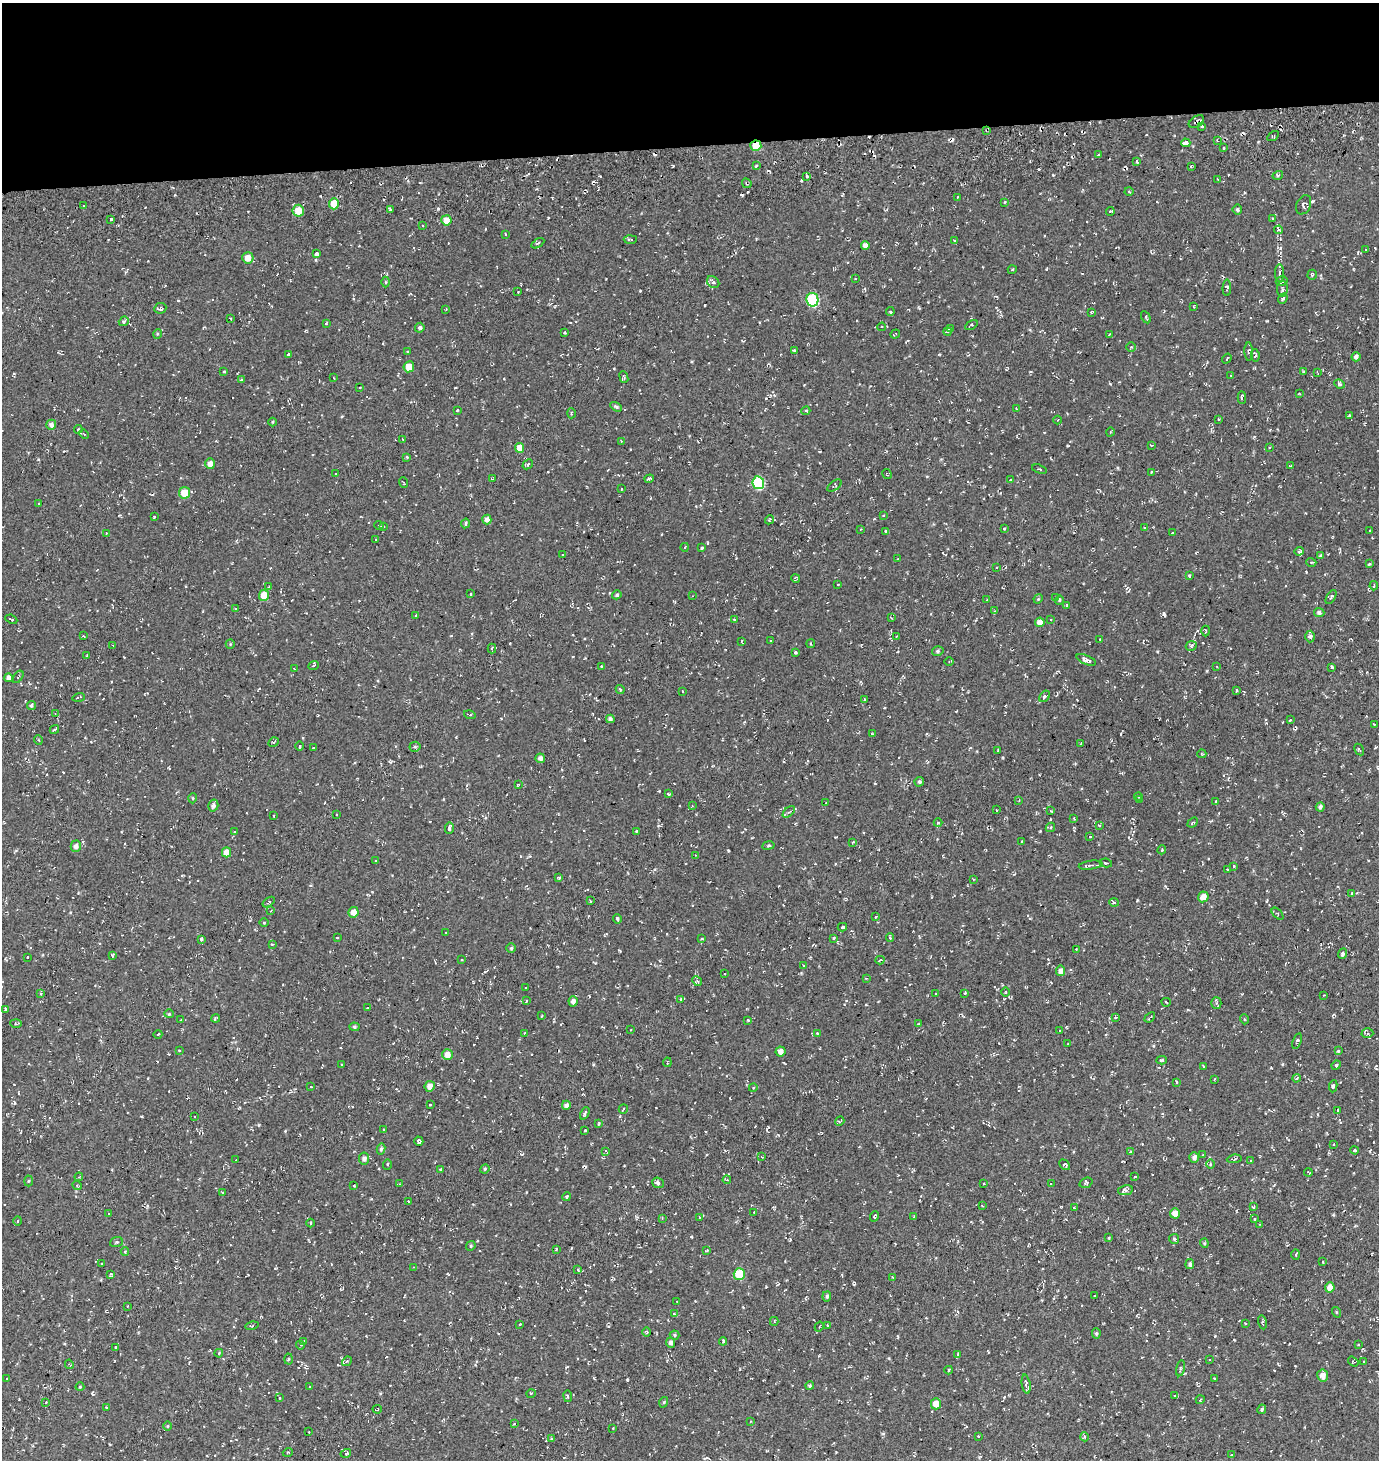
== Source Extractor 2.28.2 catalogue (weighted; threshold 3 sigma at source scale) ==
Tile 2 of 3 x 3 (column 2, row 1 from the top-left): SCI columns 1404-2780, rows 3046-4503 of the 4198 x 4559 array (HDU 1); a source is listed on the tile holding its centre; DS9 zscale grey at full resolution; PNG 1381 x 1462 px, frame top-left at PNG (2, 3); each listed source drawn as its Kron ellipse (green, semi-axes under 4 px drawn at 4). Shown black and unused: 10% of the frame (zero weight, under 3 of 4 exposures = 5% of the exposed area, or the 3 px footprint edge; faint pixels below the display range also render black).
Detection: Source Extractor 2.28.2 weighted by HDU 2 'WHT'; one run over the whole footprint, this tile lists its part. Background 0.00417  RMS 0.0048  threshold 0.0217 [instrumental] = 3 sigma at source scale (4.5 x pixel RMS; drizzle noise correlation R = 1.50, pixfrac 1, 0.0396/0.0396 arcsec/px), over >= 5 px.
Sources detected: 529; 47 cosmic-ray / hot-pixel residue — neither listed nor drawn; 6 inside a brighter listed object's ellipse — not listed separately; the other 476 listed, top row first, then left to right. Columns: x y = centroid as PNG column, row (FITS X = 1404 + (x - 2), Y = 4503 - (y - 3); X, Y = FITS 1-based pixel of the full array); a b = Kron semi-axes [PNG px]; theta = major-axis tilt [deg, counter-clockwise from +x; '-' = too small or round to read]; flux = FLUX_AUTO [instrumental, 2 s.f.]
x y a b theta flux
1196 122 8 5 34 1.5
1202 126 3 3 - 0.86
987 130 3 3 - 0.66
1273 136 6 2 30 0.53
1217 140 3 2 - 0.39
1186 143 5 3 - 3.2
756 146 5 5 - 7.1
1224 148 3 2 - 0.56
1099 155 3 3 - 0.94
1137 161 4 3 - 0.62
756 166 3 3 - 1.4
1191 166 3 2 - 0.55
1278 175 5 3 - 0.57
807 176 3 2 - 0.78
1218 179 3 3 - 0.48
747 183 5 3 - 0.58
1129 192 4 3 - 0.4
957 197 3 2 - 0.43
1005 202 4 3 - 0.38
334 204 5 5 - 7
1304 205 10 7 66 1.7
83 206 3 2 - 0.35
391 209 3 3 - 1.3
1237 210 5 5 - 0.82
298 211 6 5 - 6.4
1110 211 4 2 - 0.46
1272 218 3 3 - 0.71
111 219 3 3 - 2.1
446 220 5 5 - 4.1
423 226 3 2 - 0.33
1279 230 4 3 - 0.91
505 234 3 2 - 0.34
630 239 6 3 3 0.74
954 240 4 2 - 0.41
538 243 7 3 31 0.53
865 245 4 4 - 2.4
1366 250 3 2 - 0.3
316 254 3 3 - 1.6
248 258 6 5 - 4.3
1012 270 4 3 - 0.37
1280 273 9 3 90 0.94
1312 275 5 4 - 0.82
855 278 2 2 - 0.36
1282 281 6 4 15 1.1
386 282 5 3 - 0.44
713 282 7 5 -43 1.1
1227 288 8 4 89 0.7
1282 289 8 5 88 1.9
518 292 3 2 - 0.53
1283 299 6 4 51 0.79
812 300 7 6 - 38
1194 306 3 2 - 0.35
160 308 6 5 - 1.4
446 309 2 2 - 0.32
890 312 4 3 - 0.52
1091 312 3 3 - 0.57
1146 317 7 2 -62 0.55
231 319 3 2 - 0.37
124 321 5 4 - 0.98
326 323 3 2 - 0.39
971 325 7 4 29 0.8
882 327 4 3 - 0.53
420 328 5 4 - 1.2
950 329 4 3 - 0.81
565 332 3 2 - 0.55
947 332 4 3 - 0.43
157 334 5 3 - 0.45
895 334 5 2 - 0.49
1109 335 3 2 - 0.35
1131 347 5 5 - 0.62
794 350 3 3 - 0.66
1249 351 9 4 -87 0.89
408 352 3 2 - 0.4
288 354 3 3 - 0.75
1255 355 6 3 -84 0.94
1356 357 4 4 - 1.6
1227 359 5 2 - 0.32
409 367 5 5 - 5.2
224 371 4 3 - 0.35
1304 372 3 2 - 0.57
1317 372 4 3 - 0.46
1231 375 3 3 - 0.53
624 377 6 3 -69 0.7
334 378 3 2 - 0.32
241 379 4 3 - 0.61
1340 384 5 4 - 1
360 387 2 2 - 0.39
1299 394 3 2 - 0.41
1242 397 6 3 -89 1.2
616 407 6 4 -31 0.84
1016 408 3 3 - 0.29
457 410 3 2 - 0.45
806 411 4 3 - 0.66
571 413 5 3 - 0.5
1349 415 4 3 - 0.51
1219 419 3 2 - 0.5
1057 420 4 3 - 0.39
273 422 4 3 - 0.44
51 425 5 5 - 2
78 429 4 3 - 0.42
1110 432 4 3 - 0.4
84 434 5 3 - 0.47
403 439 3 3 - 0.52
621 441 3 3 - 0.3
1151 445 4 3 - 0.45
1269 447 3 3 - 0.52
520 448 5 4 - 4.6
407 457 4 3 - 0.45
210 464 5 5 - 2.7
528 464 5 4 - 0.92
1290 466 3 2 - 0.44
1039 469 8 3 -17 0.58
1151 472 3 2 - 0.62
336 473 2 2 - 0.35
887 474 5 2 - 0.31
493 478 3 2 - 0.34
649 479 4 3 - 0.89
1010 480 4 3 - 0.6
403 482 5 2 - 0.43
758 483 6 5 - 32
835 486 8 4 34 0.88
622 489 3 2 - 0.59
184 493 5 5 - 8.2
38 504 3 2 - 0.4
883 516 4 2 - 0.32
154 517 3 3 - 0.59
487 520 5 4 - 2.1
769 520 4 3 - 0.63
466 523 5 4 - 0.86
379 525 5 3 - 0.44
383 527 3 3 - 0.69
1144 527 3 2 - 0.75
860 529 3 2 - 0.32
1004 529 3 3 - 0.75
1370 530 3 2 - 0.31
885 531 3 2 - 0.68
106 533 2 2 - 0.3
1172 533 3 3 - 0.63
376 540 3 2 - 0.36
685 547 4 3 - 0.36
702 548 3 3 - 0.5
1299 551 4 4 - 0.75
563 555 4 3 - 0.41
1321 556 3 3 - 0.89
898 559 3 3 - 0.52
1311 562 5 3 - 0.48
1369 564 4 3 - 0.61
997 567 3 2 - 0.36
1189 576 3 2 - 0.38
796 578 4 4 - 0.55
838 584 3 3 - 0.56
1374 586 4 2 - 0.37
268 587 4 2 - 0.44
471 594 3 2 - 0.38
264 595 5 5 - 6.3
617 595 5 4 - 0.79
692 596 3 2 - 0.27
1331 597 8 3 58 0.67
1055 598 4 2 - 0.5
1038 599 5 4 - 0.44
987 600 3 2 - 0.45
1059 600 5 4 - 0.58
1066 606 3 2 - 0.81
235 608 3 2 - 0.33
995 611 4 3 - 0.55
1319 612 5 4 - 1.3
416 615 3 2 - 0.39
891 618 3 3 - 0.37
11 619 6 2 -24 0.42
734 619 3 2 - 0.38
1050 619 2 2 - 0.44
1040 622 5 4 - 3.3
1206 631 5 3 - 0.44
83 636 4 2 - 0.33
897 637 3 3 - 0.57
1310 637 6 4 88 1.1
1100 639 3 2 - 0.38
770 640 3 2 - 0.53
741 641 4 2 - 0.68
230 644 5 4 - 0.55
811 644 4 2 - 0.52
113 646 3 2 - 0.38
1191 646 5 5 - 1
492 649 5 4 - 0.69
938 651 6 4 15 0.87
795 652 4 3 - 0.52
87 656 4 3 - 0.45
1086 660 10 4 -23 2.6
949 661 5 3 - 0.44
314 665 5 3 - 0.47
601 666 4 3 - 0.36
1217 667 4 3 - 0.37
1332 667 3 2 - 0.8
295 669 4 3 - 0.46
18 677 7 2 55 0.54
8 678 4 4 - 1.7
620 689 5 3 - 0.55
1237 690 4 3 - 0.55
682 691 2 2 - 0.3
1045 696 6 4 54 0.85
79 697 6 2 17 0.54
864 700 4 3 - 0.47
31 705 4 4 - 0.91
55 713 4 3 - 0.43
470 715 6 3 -17 0.64
610 719 4 4 - 1.1
1290 720 3 3 - 0.66
1374 724 3 3 - 0.48
54 729 5 2 - 0.78
872 734 3 3 - 0.34
38 740 5 3 - 0.46
274 742 5 3 - 0.53
1081 743 3 2 - 0.29
300 746 4 3 - 0.38
415 747 5 5 - 0.72
313 748 3 2 - 0.57
998 750 4 2 - 0.31
1359 750 6 2 -60 0.51
1202 754 4 3 - 0.42
540 758 5 4 - 1.8
919 782 5 4 - 0.86
518 785 4 2 - 0.56
668 794 4 3 - 0.73
1138 796 4 3 - 0.55
193 798 5 3 - 0.47
1019 800 3 2 - 0.36
1140 800 4 3 - 0.59
1216 801 4 2 - 0.44
826 803 3 2 - 0.32
213 806 6 5 - 1.5
692 806 3 3 - 0.4
1320 807 5 4 - 1.2
997 810 3 2 - 0.31
1051 811 4 3 - 0.39
789 812 7 3 44 0.76
336 815 2 2 - 0.47
274 816 3 2 - 0.42
1074 819 3 2 - 0.58
1193 822 6 4 42 0.79
938 823 4 4 - 0.47
1099 825 3 3 - 0.54
1050 827 5 3 - 0.54
449 828 6 3 89 1.6
636 831 4 2 - 0.32
234 832 4 2 - 0.42
1090 837 3 2 - 0.47
1022 841 3 2 - 0.31
853 842 4 3 - 0.34
768 845 6 3 10 0.56
76 846 5 5 - 1.8
1162 850 4 3 - 0.56
227 852 5 4 - 4
696 855 4 2 - 0.49
376 861 3 2 - 0.37
1106 863 6 4 -11 0.97
1091 865 12 3 8 1.2
1234 866 4 3 - 0.9
1227 870 4 3 - 0.78
559 878 3 3 - 0.7
973 879 3 2 - 0.35
1352 893 3 3 - 0.74
1203 897 5 5 - 3.4
590 901 3 2 - 0.49
269 902 7 3 34 0.52
1114 903 5 3 - 0.5
270 911 3 2 - 0.34
354 912 5 5 - 3.7
1277 914 7 4 -46 0.55
876 916 4 2 - 0.37
617 919 5 3 - 1.1
264 923 4 3 - 0.38
842 927 5 3 - 1.3
446 933 3 2 - 0.27
337 938 3 2 - 0.49
834 938 3 3 - 0.42
890 938 4 3 - 0.63
201 939 4 3 - 0.94
702 939 3 2 - 0.56
272 944 3 3 - 0.53
511 948 4 4 - 0.75
1076 949 2 2 - 0.31
1343 954 5 3 - 1.5
112 955 3 3 - 0.6
28 957 3 2 - 0.48
462 960 3 2 - 0.34
880 960 4 3 - 0.75
804 965 4 2 - 0.41
1061 971 5 4 - 2.4
725 974 3 2 - 0.34
866 978 4 3 - 0.45
697 981 5 4 - 0.65
526 988 3 2 - 0.32
1005 992 4 3 - 0.38
40 993 4 3 - 0.58
965 993 3 2 - 0.37
936 994 3 3 - 0.44
1324 995 3 2 - 0.3
681 999 3 3 - 0.54
526 1001 4 2 - 0.39
573 1001 5 4 - 2
1166 1002 4 2 - 0.44
1216 1003 6 5 - 0.84
367 1007 3 2 - 0.36
5 1009 3 2 - 0.55
169 1014 4 4 - 0.53
541 1016 3 2 - 0.32
1115 1017 3 2 - 0.58
1150 1017 6 2 42 0.55
216 1018 4 2 - 0.41
181 1019 3 2 - 0.34
1244 1019 5 3 - 0.43
748 1020 3 3 - 0.49
16 1023 6 2 -1 0.65
919 1024 3 3 - 0.47
354 1027 5 4 - 0.69
631 1029 2 2 - 0.3
1059 1031 3 2 - 0.38
525 1033 3 2 - 0.3
817 1033 3 3 - 0.52
1367 1033 6 5 - 1.1
158 1034 4 3 - 0.35
1297 1041 8 4 72 0.88
1068 1044 2 2 - 0.28
179 1050 3 2 - 0.57
1338 1051 4 4 - 0.6
780 1052 5 5 - 2.6
447 1055 5 5 - 3.2
1162 1060 5 4 - 0.86
667 1062 4 2 - 0.46
342 1064 3 2 - 0.43
1336 1065 5 4 - 0.52
1203 1066 4 2 - 0.32
1297 1078 4 3 - 0.86
1214 1079 2 2 - 0.39
1176 1082 4 2 - 0.53
430 1086 5 5 - 2.9
1333 1086 6 3 82 0.83
311 1087 3 2 - 0.34
753 1088 4 3 - 0.53
430 1105 3 3 - 0.66
566 1105 4 4 - 1.7
623 1109 5 2 - 0.44
1338 1110 4 3 - 0.54
585 1113 6 3 65 0.83
194 1117 2 2 - 0.37
840 1121 5 3 - 0.77
598 1124 3 2 - 0.52
383 1130 2 2 - 0.43
585 1130 3 2 - 0.4
419 1141 4 4 - 0.82
1334 1144 3 3 - 0.41
381 1149 5 4 - 0.88
1355 1150 4 3 - 0.58
606 1151 3 2 - 0.56
1130 1152 4 3 - 0.62
1203 1155 3 3 - 0.36
761 1156 3 2 - 0.43
1194 1157 5 5 - 1.5
364 1159 6 5 - 1.4
1234 1159 7 3 6 0.68
236 1160 3 2 - 0.39
1251 1161 3 3 - 0.43
1211 1164 4 3 - 0.51
388 1165 5 3 - 0.48
1064 1165 6 4 -48 0.76
440 1169 3 2 - 0.47
485 1169 5 4 - 0.58
1308 1172 4 2 - 0.6
79 1177 4 3 - 0.55
1135 1177 4 3 - 0.55
727 1180 4 3 - 0.54
28 1181 5 3 - 0.51
658 1183 6 5 - 0.87
984 1183 2 2 - 0.4
1086 1183 7 5 18 0.96
400 1184 3 3 - 0.46
1051 1184 4 3 - 0.73
77 1185 5 4 - 0.47
354 1186 3 2 - 0.37
1125 1190 7 5 12 1.1
223 1192 2 2 - 0.38
567 1197 4 4 - 0.82
409 1201 3 3 - 0.87
982 1205 3 2 - 0.34
1253 1207 3 2 - 0.46
1074 1208 3 3 - 0.41
754 1212 3 2 - 0.31
1175 1213 5 5 - 2.6
109 1214 3 2 - 0.41
914 1216 4 2 - 0.35
699 1217 3 3 - 0.4
874 1217 5 3 - 0.72
662 1218 3 3 - 0.35
1254 1219 3 3 - 0.61
18 1221 4 3 - 0.36
310 1223 4 3 - 0.36
1260 1224 3 2 - 0.3
1109 1238 4 3 - 0.41
1174 1239 5 5 - 0.69
116 1242 6 5 - 0.76
1204 1243 4 4 - 0.54
471 1246 5 4 - 0.62
556 1249 3 3 - 0.39
707 1250 4 2 - 0.34
125 1252 4 4 - 0.49
1296 1255 5 3 - 0.55
1323 1262 3 2 - 0.31
101 1264 3 2 - 0.36
1190 1264 5 4 - 0.98
413 1267 4 3 - 0.38
578 1270 4 2 - 0.41
111 1274 4 3 - 0.61
739 1274 5 5 - 14
892 1277 3 3 - 0.37
1330 1287 5 4 - 4.2
827 1296 5 4 - 1.1
1095 1296 3 2 - 0.36
677 1301 3 2 - 0.3
127 1306 3 2 - 0.33
1336 1312 5 3 - 0.44
674 1313 4 2 - 0.41
774 1321 4 3 - 0.68
1262 1322 7 3 -78 0.57
1245 1323 2 2 - 0.41
520 1324 3 2 - 0.33
828 1325 3 3 - 0.48
252 1326 6 3 14 0.48
819 1327 5 3 - 0.55
647 1332 5 3 - 0.5
1096 1333 5 4 - 0.8
675 1335 5 4 - 0.6
304 1341 4 3 - 0.73
723 1341 4 3 - 0.72
670 1343 5 4 - 1.5
300 1345 4 3 - 0.42
1358 1345 4 3 - 0.39
115 1347 3 3 - 0.74
219 1353 4 3 - 0.42
958 1354 4 3 - 1.4
288 1359 5 3 - 0.53
1210 1359 2 2 - 0.32
347 1361 5 4 - 0.66
1353 1361 6 3 -35 0.67
1364 1361 4 2 - 0.32
69 1364 5 3 - 0.39
1180 1368 8 4 77 1
949 1370 4 3 - 0.43
1323 1375 6 5 - 2.6
7 1378 3 3 - 0.6
1214 1379 2 2 - 0.43
1026 1384 9 4 -81 1.3
810 1386 4 4 - 0.55
80 1387 4 4 - 0.44
310 1387 3 2 - 0.37
531 1393 5 3 - 0.4
568 1396 6 3 -82 0.63
1175 1396 4 2 - 0.29
279 1398 3 2 - 0.44
1200 1400 4 3 - 0.41
46 1402 3 2 - 0.32
664 1402 5 3 - 0.42
936 1404 5 5 - 4
106 1407 4 2 - 0.32
377 1409 5 3 - 0.7
1262 1409 5 3 - 0.7
751 1421 4 2 - 0.33
514 1424 4 2 - 0.31
168 1426 5 3 - 0.42
613 1428 3 3 - 0.53
309 1432 3 2 - 0.32
979 1436 3 2 - 0.48
1084 1437 4 4 - 0.73
551 1439 4 4 - 0.47
288 1452 5 3 - 0.38
346 1453 5 4 - 1.1
1232 1455 4 3 - 0.53
Overlapping masked pixels (flux is a lower limit): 4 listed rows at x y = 1196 122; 987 130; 756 146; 747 183
Unlisted compact peaks at least as high as the median listed source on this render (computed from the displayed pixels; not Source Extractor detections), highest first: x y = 438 209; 1164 613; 627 1380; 1137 900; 259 1125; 728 850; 1267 321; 1040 831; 1053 175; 640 291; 1280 248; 548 218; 691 1237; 659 791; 285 1131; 1046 269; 768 1127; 593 1064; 883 1434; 1306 572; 1207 671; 1215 1336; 1003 758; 38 459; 1068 446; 1039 169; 147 1206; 1153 1046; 939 354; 620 951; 778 1135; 1282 1064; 320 196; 889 1358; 854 1284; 919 308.